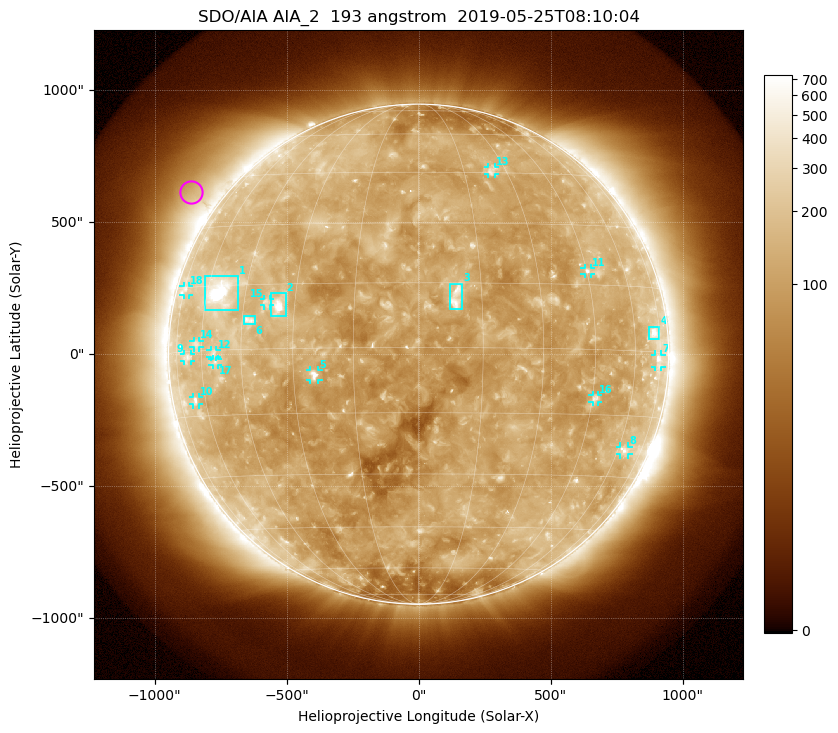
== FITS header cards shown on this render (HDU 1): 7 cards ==
TELESCOP= 'SDO/AIA'
INSTRUME= 'AIA_2'
WAVELNTH=                  193
WAVEUNIT= 'angstrom'
DATE-OBS= '2019-05-25T08:10:04.84'
CTYPE1  = 'HPLN-TAN'
CTYPE2  = 'HPLT-TAN'

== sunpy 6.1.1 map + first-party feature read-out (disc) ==
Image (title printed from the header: SDO/AIA AIA_2  193 angstrom  2019-05-25T08:10:04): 1024 x 1024 px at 2.4 arcsec/px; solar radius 947 arcsec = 395 px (full disc in frame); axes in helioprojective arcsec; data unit not stated in the header (colour bar unlabelled)
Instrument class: DISC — disc imager (sunpy class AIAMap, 193 A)
Bright regions (active regions / flare kernels): reference = the median radial profile (limb darkening/brightening removed); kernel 9 px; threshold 5 sigma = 181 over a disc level ~109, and >= 1.15x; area >= 12 px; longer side >= 9 px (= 22 arcsec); searched inside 0.97 R_sun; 18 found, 18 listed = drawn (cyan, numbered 1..; 13 of them under ~33 arcsec drawn as corner ticks so the feature stays visible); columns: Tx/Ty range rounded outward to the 5 arcsec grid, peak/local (2 s.f.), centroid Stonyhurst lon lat
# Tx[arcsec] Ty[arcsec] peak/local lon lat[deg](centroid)
1 -810..-685 165..295 22 -55 +14
2 -560..-505 145..230 9.8 -34 +10
3 115..165 170..270 6.6 +9 +12
4 870..915 55..105 4.5 +71 +4
5 -410..-380 -100..-60 6.5 -25 -6
6 -665..-620 110..150 4.8 -43 +7
7 895..920 -50..0 3.1 +74 -2
8 760..795 -380..-350 3.5 +63 -23
9 -890..-865 -30..0 2.9 -67 -1
10 -855..-830 -190..-160 3.1 -65 -11
11 625..655 305..330 3.7 +45 +18
12 -790..-765 -10..15 3 -55 -1
13 265..290 685..710 3.1 +25 +46
14 -855..-830 25..50 2.7 -62 +2
15 -585..-565 185..210 3.1 -38 +11
16 660..680 -180..-155 3.5 +46 -11
17 -780..-760 -40..-20 2.7 -54 -3
18 -890..-870 225..260 2.4 -73 +14
Off-limb structures (1.02-1.3 R_sun): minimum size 162 px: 5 found; the strongest spans PA ~35..70 deg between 1.02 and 1.3 R_sun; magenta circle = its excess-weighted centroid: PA ~55 deg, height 1.12 R_sun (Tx ~-865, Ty ~615 arcsec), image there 2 x the reference